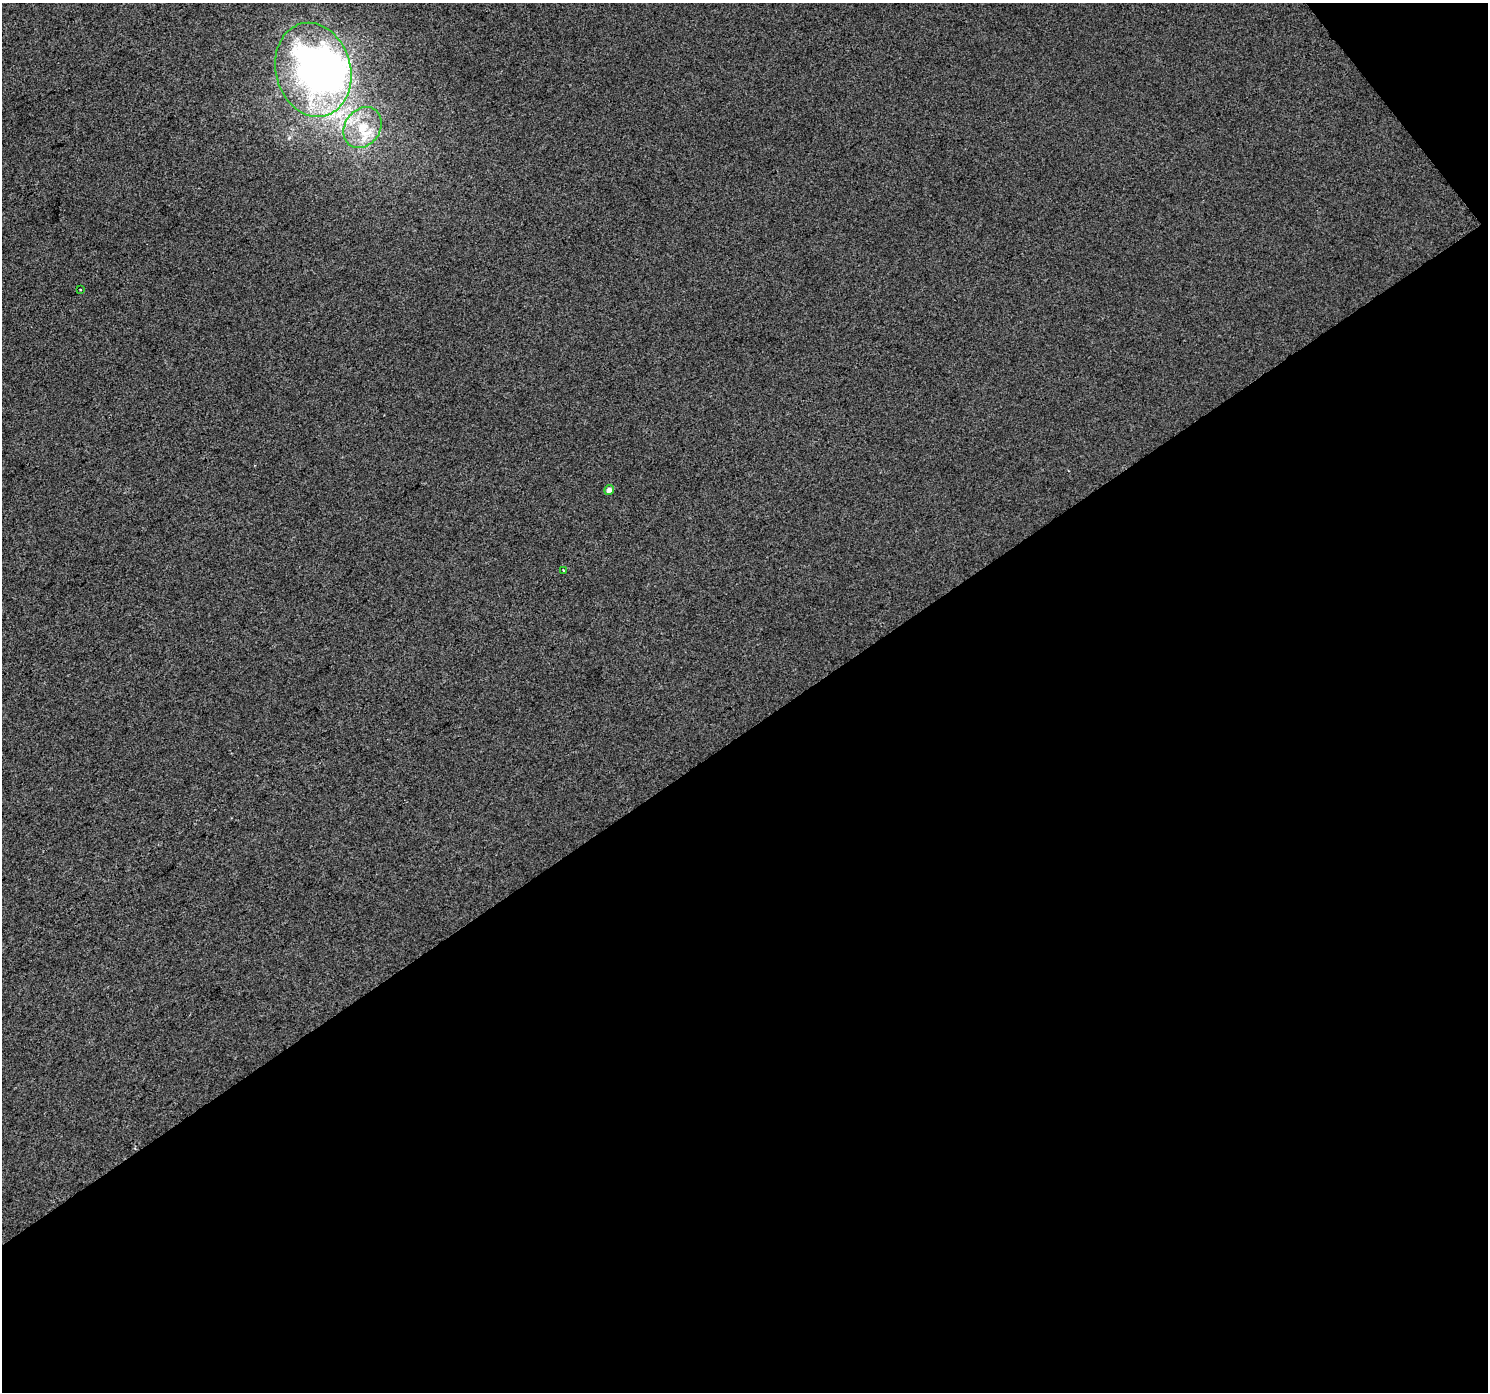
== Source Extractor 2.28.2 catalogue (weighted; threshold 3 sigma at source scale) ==
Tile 4 of 2 x 2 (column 2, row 2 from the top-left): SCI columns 1487-2972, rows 91-1480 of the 2972 x 2943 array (HDU 1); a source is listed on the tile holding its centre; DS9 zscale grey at full resolution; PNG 1490 x 1394 px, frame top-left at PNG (2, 3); each listed source drawn as its Kron ellipse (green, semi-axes under 4 px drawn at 4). Shown black and unused: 49% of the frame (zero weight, under 2 of 3 exposures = <1% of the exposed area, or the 3 px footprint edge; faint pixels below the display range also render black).
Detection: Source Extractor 2.28.2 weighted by HDU 2 'WHT'; one run over the whole footprint, this tile lists its part. Background 0.00785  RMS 0.021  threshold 0.0949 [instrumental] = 3 sigma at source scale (4.5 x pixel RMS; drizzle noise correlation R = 1.50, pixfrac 1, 0.0396/0.0396 arcsec/px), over >= 5 px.
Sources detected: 7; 1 inside a brighter object's white glare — neither listed nor drawn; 1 inside a brighter listed object's ellipse — not listed separately; the other 5 listed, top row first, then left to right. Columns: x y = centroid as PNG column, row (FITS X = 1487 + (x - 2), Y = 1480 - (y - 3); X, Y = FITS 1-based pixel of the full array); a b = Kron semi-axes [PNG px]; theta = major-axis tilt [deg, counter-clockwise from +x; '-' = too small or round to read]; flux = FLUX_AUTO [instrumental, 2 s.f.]
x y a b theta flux
313 70 47 37 -75 1100
363 128 22 17 56 66
80 290 3 2 - 2.4
609 490 5 4 - 9.6
563 570 3 2 - 1.9